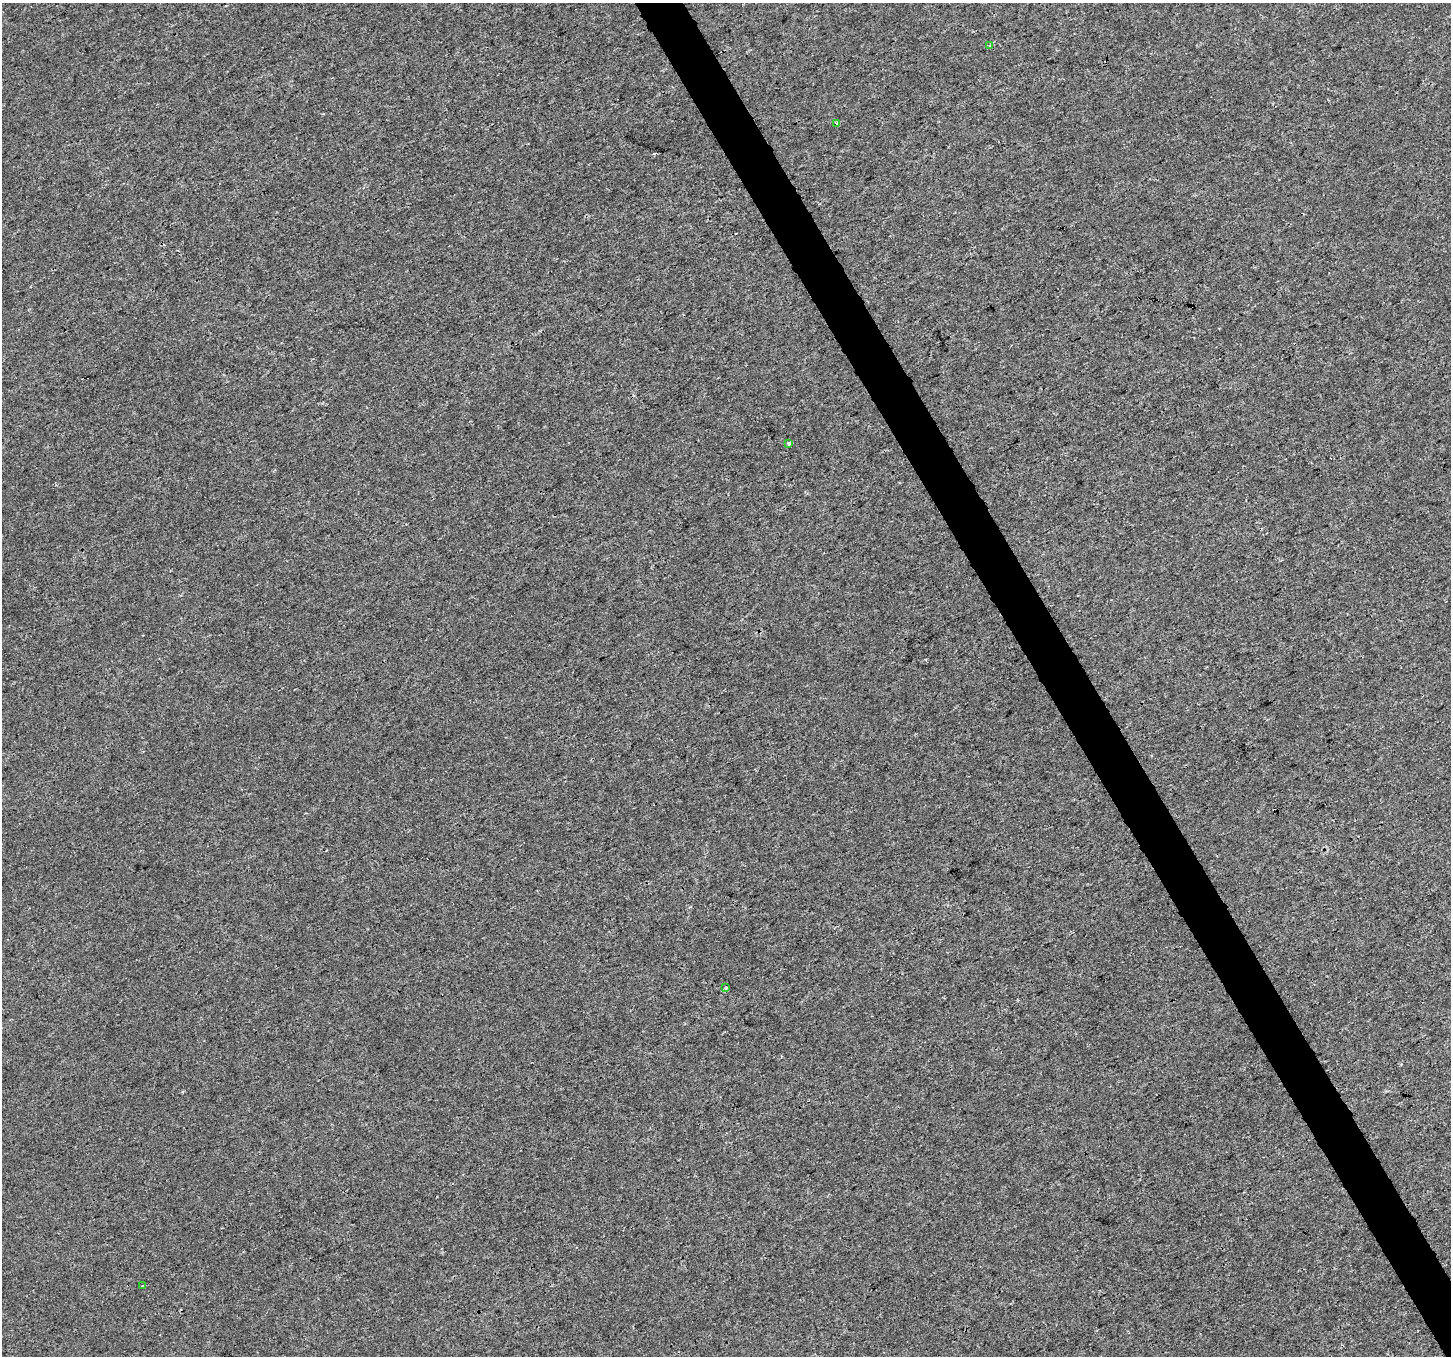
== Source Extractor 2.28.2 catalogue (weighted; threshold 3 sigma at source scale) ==
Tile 6 of 4 x 4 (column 2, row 2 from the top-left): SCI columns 1450-2898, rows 2816-4169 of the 5801 x 5689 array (HDU 1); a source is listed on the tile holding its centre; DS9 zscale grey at full resolution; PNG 1453 x 1358 px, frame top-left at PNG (2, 3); each listed source drawn as its Kron ellipse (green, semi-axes under 4 px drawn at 4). Shown black and unused: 3% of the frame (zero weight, under 3 of 4 exposures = <1% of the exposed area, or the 3 px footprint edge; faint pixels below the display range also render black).
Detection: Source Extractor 2.28.2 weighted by HDU 2 'WHT'; one run over the whole footprint, this tile lists its part. Background 3.68e-05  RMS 0.0016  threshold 0.00711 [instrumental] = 3 sigma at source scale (4.5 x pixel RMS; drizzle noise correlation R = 1.50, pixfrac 1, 0.0396/0.0396 arcsec/px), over >= 5 px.
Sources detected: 6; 1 cosmic-ray / hot-pixel residue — neither listed nor drawn; the other 5 listed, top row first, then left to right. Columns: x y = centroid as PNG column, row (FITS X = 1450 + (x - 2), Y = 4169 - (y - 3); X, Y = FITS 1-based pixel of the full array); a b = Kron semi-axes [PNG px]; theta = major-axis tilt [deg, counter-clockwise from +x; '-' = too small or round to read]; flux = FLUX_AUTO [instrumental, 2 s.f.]
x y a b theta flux
990 46 3 3 - 0.27
837 123 3 3 - 0.6
789 444 3 3 - 0.37
726 988 3 3 - 0.43
142 1286 3 3 - 0.16